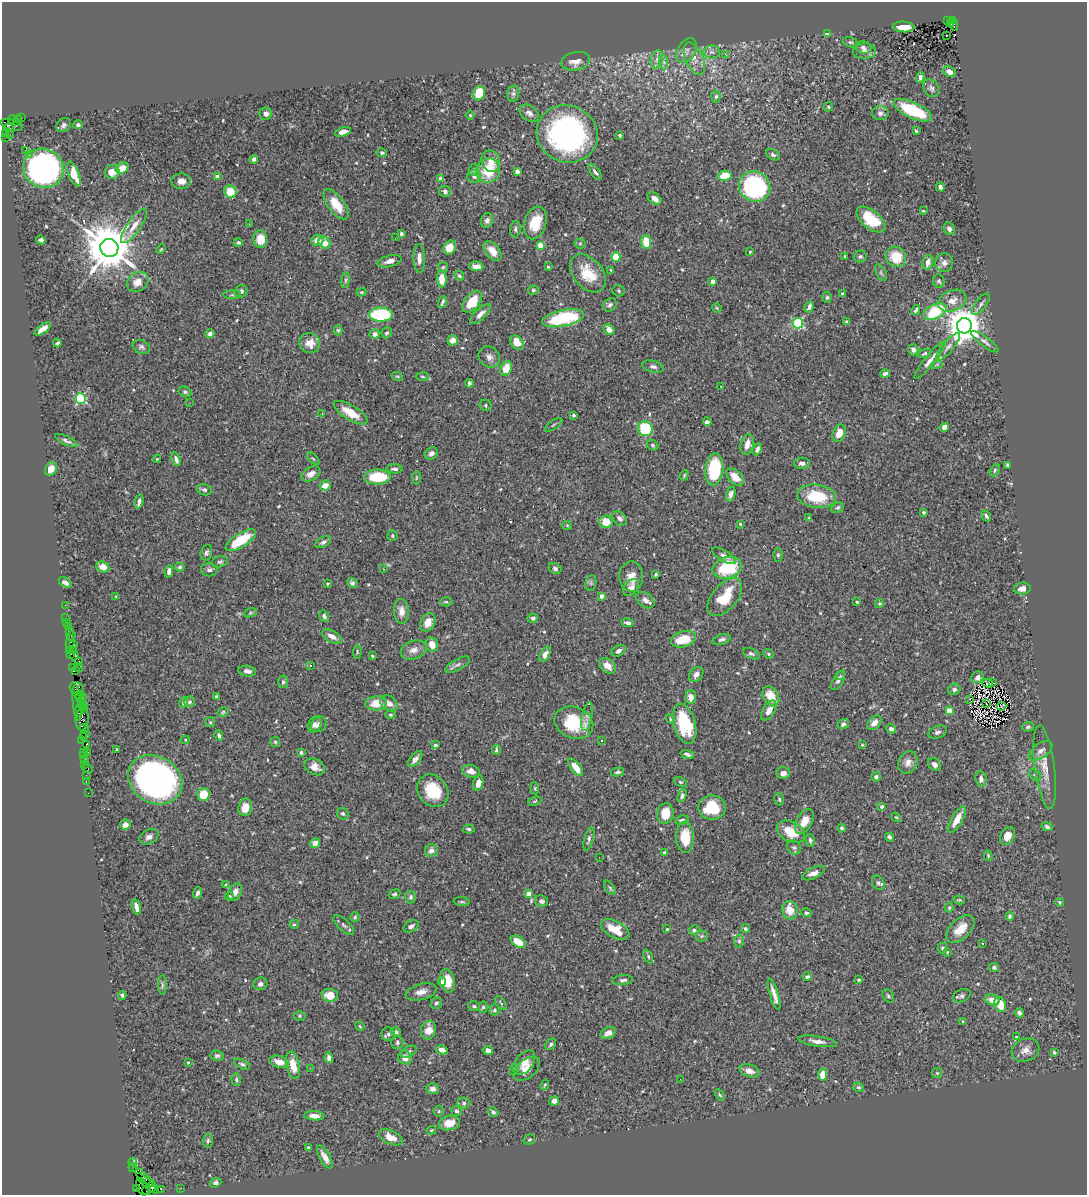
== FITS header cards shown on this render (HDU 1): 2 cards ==
NAXIS1  =                 1085
NAXIS2  =                 1193

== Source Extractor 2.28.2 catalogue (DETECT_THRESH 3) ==
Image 1085 x 1193 px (HDU 1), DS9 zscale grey, 1 PNG px = 1 image px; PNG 1089 x 1197 px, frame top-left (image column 1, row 1193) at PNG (2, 2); each listed source drawn as its Kron ellipse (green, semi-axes under 4 px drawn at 4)
Background 0.684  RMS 0.02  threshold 0.0609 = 3 sigma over >= 5 px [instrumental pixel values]
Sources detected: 567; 2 with non-positive FLUX_AUTO (blend fragments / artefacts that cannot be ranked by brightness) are neither listed nor drawn; of the other 565, the 500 brightest by FLUX_AUTO listed and drawn (65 fainter detections omitted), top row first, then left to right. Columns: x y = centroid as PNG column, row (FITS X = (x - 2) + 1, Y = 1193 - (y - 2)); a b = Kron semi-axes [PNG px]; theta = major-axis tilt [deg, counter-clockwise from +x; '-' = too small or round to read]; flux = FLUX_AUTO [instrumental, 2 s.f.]
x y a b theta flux
948 20 3 3 - 120
953 20 3 3 - 190
951 24 4 3 - 58
954 25 5 2 - 86
903 27 11 5 -4 18
827 33 3 3 - 18
947 36 3 2 - 4.1
850 42 8 5 -16 2.4
863 48 8 6 -15 4.8
687 51 13 9 58 8.2
864 51 11 8 2 7.7
712 52 8 6 0 4.7
725 54 3 3 - 3.4
657 59 9 6 73 5.9
695 59 17 8 -67 14
575 61 14 9 12 15
664 62 7 4 -89 3.4
949 72 7 5 -26 8.5
920 78 5 4 - 4.2
931 88 9 7 -53 4.5
479 93 7 6 - 26
513 94 8 6 74 3.6
716 97 6 4 84 3.1
828 107 5 4 - 2.6
913 110 21 8 -24 74
529 113 11 7 -36 6
880 113 8 7 - 4.9
266 114 6 6 - 4.5
470 115 4 4 - 1.6
22 118 3 2 - 19
12 120 4 3 - 150
17 121 5 4 - 110
11 125 11 5 -17 600
64 125 8 6 42 3.9
78 125 4 4 - 3.6
9 128 4 3 - 170
916 131 3 3 - 1.7
343 132 8 4 18 10
6 134 3 3 - 20
10 134 2 2 - 8.2
567 134 31 28 -23 360
620 135 3 3 - 1.9
6 138 3 2 - 44
25 150 3 2 - 620
382 153 5 4 - 2.3
29 155 3 2 - 2.9
773 155 7 5 -31 3
254 159 4 4 - 4.9
491 161 11 9 -69 13
43 168 21 19 -26 370
122 168 7 5 32 18
474 170 6 5 - 2.5
488 171 12 11 - 44
517 171 4 4 - 16
112 172 7 7 - 13
595 172 9 4 -53 4
74 174 13 5 -69 25
725 176 7 5 11 30
217 177 4 4 - 13
474 177 7 6 - 4.9
440 179 4 4 - 14
181 181 9 7 -2 8.6
755 187 16 15 - 210
940 187 4 3 - 3.8
445 191 6 5 - 4
230 192 6 6 - 27
654 198 8 5 -36 9.8
336 204 18 8 -54 29
923 211 3 3 - 1.4
487 220 7 6 - 5
871 220 17 9 -40 53
535 223 17 11 73 37
249 224 3 2 - 1.7
134 226 21 6 55 15
515 229 8 5 84 3.6
949 229 6 5 - 5.6
401 234 4 3 - 2.5
395 238 2 2 - 1.9
260 239 9 7 -89 24
41 240 5 4 - 5
317 240 6 5 - 14
238 242 4 3 - 2.8
646 242 7 5 -87 27
325 243 6 5 - 15
580 243 5 5 - 2
540 245 4 4 - 24
450 247 7 6 - 19
109 248 9 9 - 8000
161 249 5 3 - 1.4
492 251 11 7 -50 14
750 252 3 3 - 1.5
860 256 6 6 - 3.1
616 257 4 4 - 35
845 257 3 3 - 2.3
896 257 10 10 - 35
419 258 14 5 -88 9
390 261 12 5 14 7.4
928 262 7 5 78 9.3
944 263 9 9 - 8.1
476 266 7 5 -1 7.5
443 267 5 5 - 2
548 267 4 3 - 1.6
611 270 4 2 - 1.6
588 273 22 14 -49 36
881 273 9 5 -64 2.9
459 276 5 3 - 2.2
442 279 8 5 -88 17
345 280 8 4 83 2.5
712 281 4 4 - 10
939 281 7 6 - 2.6
138 282 11 9 33 14
533 290 5 4 - 2.8
241 291 7 5 36 4.1
618 291 6 5 - 2.2
361 292 5 3 - 1.5
842 294 3 3 - 2.1
232 295 9 3 4 1.9
827 297 6 4 86 2.2
952 301 14 10 22 15
442 302 6 2 69 2.5
472 302 12 7 51 40
981 304 13 5 54 5.3
610 305 7 6 - 3.9
809 307 6 4 62 5.9
717 308 5 4 - 1.6
916 310 5 3 - 2.7
935 312 12 7 25 75
480 314 13 5 43 8.2
381 315 12 7 -2 120
563 318 21 8 12 100
846 322 3 3 - 2.5
798 323 5 5 - 130
964 326 7 7 - 3900
43 329 10 4 36 9.9
609 329 6 5 - 9.3
338 330 5 4 - 2.2
387 333 6 5 - 3.2
210 334 4 4 - 6.1
375 334 5 5 - 5.8
453 340 5 5 - 12
985 342 16 5 -37 5.4
57 343 4 3 - 2.3
310 343 10 10 - 15
517 343 8 6 -54 20
141 347 9 6 -21 3.8
948 347 17 5 50 7.3
913 350 6 5 - 5.9
925 353 7 4 19 2.4
489 357 11 10 - 7.9
930 360 24 5 50 10
937 364 6 4 19 1.8
653 367 10 6 -15 4.5
506 369 7 5 65 22
885 373 5 4 - 5.3
397 376 6 3 -18 1.6
422 376 6 3 -2 1.6
469 383 4 3 - 2.7
721 386 3 2 - 1.8
185 392 6 5 - 2.5
81 398 5 5 - 150
190 403 2 2 - 2.2
486 405 6 5 - 2.6
322 413 3 2 - 3.9
350 413 19 7 -31 23
574 415 3 3 - 3.1
707 422 4 3 - 3.9
554 425 10 2 35 1.6
944 427 5 4 - 9
645 429 7 7 - 70
839 433 9 6 67 15
66 441 12 4 -25 4.6
747 444 10 6 76 11
653 445 6 5 - 2.3
757 449 6 4 64 6
431 453 7 5 35 4.8
157 459 4 3 - 1.4
176 459 7 3 -71 4.4
313 459 7 3 -44 1.8
802 463 8 5 1 5.5
1007 465 4 3 - 2.3
51 469 7 5 62 15
395 469 8 4 -4 3.7
714 469 16 9 83 85
995 470 7 4 62 2.2
311 474 10 6 28 9.1
684 475 5 4 - 1.8
377 477 13 7 1 49
735 477 10 6 -45 17
416 478 7 3 90 1.5
325 485 5 5 - 11
204 490 8 5 -13 3.2
731 494 7 4 71 5.9
817 496 20 11 -8 57
139 502 7 3 75 4.2
837 508 7 4 28 2.9
924 512 3 3 - 1.9
986 516 6 4 -59 2.9
619 518 8 6 -44 5.7
809 518 4 4 - 1.8
606 522 6 6 - 22
740 524 4 4 - 1.5
567 525 5 4 - 1.6
392 536 5 5 - 2.4
241 540 17 6 32 58
323 542 8 5 29 4
206 553 8 5 73 3.5
778 555 6 5 - 2.5
724 556 13 5 -30 7.3
220 562 8 5 12 2.8
103 567 7 5 -24 15
180 567 4 3 - 2.2
555 568 7 5 -26 3.1
727 568 15 10 16 75
383 569 3 3 - 1.5
209 570 8 6 -1 4.3
169 571 6 4 82 4.7
656 574 4 3 - 2.6
631 576 15 12 89 14
65 582 7 4 -32 5.5
327 583 3 3 - 2
352 583 5 5 - 3.8
591 583 8 5 83 2.8
631 588 9 6 54 8.8
1022 589 8 6 6 10
602 596 4 3 - 10
116 597 4 3 - 1.4
725 597 22 12 50 46
645 600 10 7 -37 8
446 602 6 4 0 2.6
857 602 3 3 - 1.5
880 603 4 4 - 2
65 605 2 2 - 7.7
401 611 12 7 -87 11
251 613 7 4 19 1.8
324 616 6 4 -60 3.4
66 617 2 2 - 16
533 618 5 4 - 3.8
67 622 2 2 - 9.4
428 623 10 7 61 11
628 623 6 4 -10 4
68 626 3 3 - 96
70 631 2 2 - 10
71 636 5 2 - 11
332 636 11 6 -28 9.7
683 639 13 8 15 37
722 639 9 5 17 4.1
70 642 7 4 81 170
74 645 4 3 - 250
432 645 7 6 - 13
414 650 13 9 19 10
70 651 3 2 - 24
73 651 3 2 - 31
619 651 7 5 33 4.1
357 652 7 4 86 2.1
71 654 3 2 - 36
545 654 8 4 63 7.2
751 654 9 5 -22 3.2
768 654 5 4 - 2.1
74 656 4 2 - 27
372 656 3 3 - 1.5
79 662 3 3 - 140
311 665 3 3 - 3
457 665 14 5 28 5
608 666 9 6 -38 10
73 668 3 3 - 48
79 668 5 2 - 24
76 670 3 3 - 51
247 671 9 5 -9 5.8
696 675 8 6 51 7.3
840 675 3 3 - 2.2
977 677 6 5 - 8.5
838 680 11 5 61 4.4
283 682 6 5 - 3.3
988 683 5 3 - 1.8
992 683 3 2 - 1.4
77 688 7 6 - 210
954 689 6 5 - 4.2
79 695 4 3 - 64
217 696 4 3 - 2.1
771 696 11 7 -60 25
691 697 6 5 - 10
82 698 5 3 - 150
79 699 3 2 - 100
970 699 3 2 - 1.6
183 702 5 4 - 3
189 702 5 5 - 2.9
77 703 18 3 -85 120
376 703 11 7 4 23
389 703 9 7 -33 8.7
81 704 3 2 - 34
986 704 3 2 - 1.5
84 706 2 2 - 28
1002 706 4 3 - 2.2
79 710 7 4 69 200
769 711 11 6 59 11
949 711 4 4 - 21
223 712 6 4 30 2
390 715 5 4 - 1.9
587 716 15 5 78 5
82 719 12 6 85 310
670 719 5 3 - 1.6
210 722 5 5 - 1.9
574 723 20 15 -21 67
874 723 8 5 48 9.3
314 724 8 6 64 5.2
319 724 8 7 - 5
684 724 20 11 -74 80
843 724 6 4 33 4.1
1028 727 6 4 17 3.3
84 729 5 3 - 120
891 729 5 4 - 5
938 732 9 6 22 4.2
86 734 2 2 - 55
219 735 5 4 - 3.3
83 737 2 2 - 7.6
185 740 4 4 - 1.4
602 740 3 3 - 4.7
82 741 2 2 - 14
275 742 5 5 - 1.7
86 744 3 3 - 59
435 745 4 3 - 4
862 745 4 3 - 1.6
117 749 3 2 - 1.4
496 750 5 3 - 2.4
1041 751 14 7 35 7.6
84 752 3 2 - 32
88 752 3 2 - 38
301 753 3 3 - 2.6
687 754 7 3 -20 3.6
84 756 3 3 - 33
85 759 3 2 - 36
415 759 9 5 49 8.3
908 762 11 9 64 9.2
84 764 3 3 - 61
934 764 7 5 -46 4.4
315 767 11 8 -25 11
576 767 10 5 -53 15
1045 767 42 10 -82 24
87 769 5 2 - 64
471 771 9 6 -9 10
617 772 7 4 12 2.5
783 773 7 5 0 6.8
86 775 2 2 - 13
1035 775 6 5 - 2.7
876 777 5 5 - 3.3
981 779 8 5 -84 7
155 780 28 23 -30 670
86 782 3 2 - 17
680 782 7 4 -26 2.1
478 783 8 5 73 7.5
535 788 6 4 -84 1.8
433 791 17 14 -51 49
88 793 2 2 - 5.3
203 795 6 6 - 33
682 795 7 4 69 3.5
779 799 6 4 -77 2.4
535 801 7 4 20 1.6
245 807 9 7 78 17
882 807 4 4 - 3.6
712 808 13 12 - 56
343 814 6 5 - 2.4
665 814 10 8 82 25
896 817 5 4 - 1.5
957 819 15 5 60 18
682 820 7 4 8 3.7
804 821 13 8 61 18
125 825 5 5 - 8.5
1047 827 5 4 - 3
842 828 4 4 - 2.6
469 829 6 4 -6 2.6
791 832 15 10 -28 33
1008 836 9 7 61 11
149 837 10 7 26 5.9
685 837 15 9 -88 30
890 837 4 3 - 3.3
589 839 12 4 74 4.4
810 840 6 4 -80 2.8
315 843 5 4 - 9.6
794 848 7 6 - 3.4
431 850 6 6 - 7
664 853 3 3 - 2.1
988 856 5 4 - 1.5
599 857 2 2 - 2.1
814 873 12 5 25 9.1
878 883 7 6 - 4
226 885 4 4 - 5
610 888 8 4 -57 2.3
235 892 9 6 64 6.8
197 893 6 3 68 4.5
395 894 6 4 24 2.5
528 894 4 4 - 17
229 896 4 3 - 1.8
411 897 6 5 - 2.8
959 900 6 3 -14 1.7
541 901 6 6 - 4.6
462 902 8 3 -4 2.1
1060 902 4 3 - 1.8
136 907 8 4 -76 7.3
949 908 4 3 - 1.7
790 910 9 7 -80 22
806 913 5 4 - 2.8
1010 916 4 4 - 2.2
355 917 5 4 - 1.9
294 924 5 4 - 1.9
344 925 13 5 -42 4.3
411 926 8 5 33 4.8
615 929 16 8 -28 27
667 929 4 4 - 1.6
745 929 5 4 - 3.2
960 929 17 10 44 23
694 930 5 4 - 2.9
701 936 6 5 - 2.5
739 941 6 5 - 2.9
518 942 8 5 -34 23
982 944 3 3 - 2.4
942 948 5 4 - 3.1
947 952 4 4 - 1.4
648 956 7 4 -64 2.3
994 967 5 4 - 2.8
807 977 4 4 - 3.9
623 980 10 5 5 4.1
859 980 4 3 - 1.9
447 981 11 7 -78 22
442 982 4 3 - 9.5
260 984 7 6 - 5.3
162 985 10 4 -90 3.2
421 992 16 8 15 10
774 994 16 4 -73 9.8
122 995 4 3 - 2.5
330 995 7 6 - 22
888 996 7 5 -56 2.4
962 996 9 6 26 3.9
992 1000 7 5 -13 12
436 1003 6 5 - 3.2
501 1003 8 3 -53 1.9
1000 1004 8 5 -72 23
474 1006 6 5 - 2.6
483 1007 6 4 77 2.3
494 1010 5 5 - 2.7
1019 1013 5 4 - 4.6
300 1016 6 5 - 1.9
962 1021 4 3 - 1.7
360 1026 5 4 - 1.5
428 1030 9 7 76 14
396 1032 5 4 - 4.6
608 1033 8 5 21 9
388 1034 7 6 - 3.6
1017 1036 3 3 - 15
818 1041 19 5 -8 8.2
397 1042 6 6 - 2.9
551 1044 6 5 - 3.3
442 1050 6 4 -11 8.4
488 1050 5 4 - 4.6
1026 1050 14 11 23 12
409 1052 9 5 25 3.1
1054 1052 3 3 - 2.1
217 1056 6 5 - 3.1
329 1058 5 4 - 4.9
405 1058 7 6 - 12
188 1062 3 3 - 1.5
279 1062 10 6 -15 12
524 1063 14 8 52 13
242 1064 8 4 -26 2.8
293 1065 14 6 -78 17
310 1068 2 2 - 23
514 1069 6 4 57 2.3
527 1069 15 9 40 14
749 1071 10 6 -17 9.7
937 1073 5 5 - 1.8
823 1075 6 4 80 17
680 1079 2 2 - 2
236 1080 6 4 -86 2.7
545 1085 5 4 - 1.8
858 1087 6 4 -26 2.3
432 1089 6 5 - 7.2
720 1095 6 4 -59 1.9
554 1101 5 4 - 7.2
464 1103 6 5 - 3.4
439 1111 5 5 - 1.8
457 1111 5 5 - 2.5
493 1112 5 4 - 3.9
314 1116 10 4 -2 8.2
449 1123 10 7 12 17
431 1130 5 3 - 1.4
391 1137 13 6 -24 17
529 1139 6 5 - 2.2
208 1141 7 5 87 2.6
308 1148 4 4 - 2.5
325 1157 13 5 -60 11
133 1162 4 3 - 23
133 1168 4 2 - 32
143 1177 13 4 -43 300
147 1183 14 3 -44 290
215 1183 6 4 21 3.4
152 1186 5 3 - 670
142 1187 9 5 -65 370
181 1188 2 2 - 12
136 1189 4 2 - 21
147 1190 4 3 - 25
161 1190 2 2 - 15
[65 fainter detections neither listed nor drawn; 2 non-positive-flux detections neither listed nor drawn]